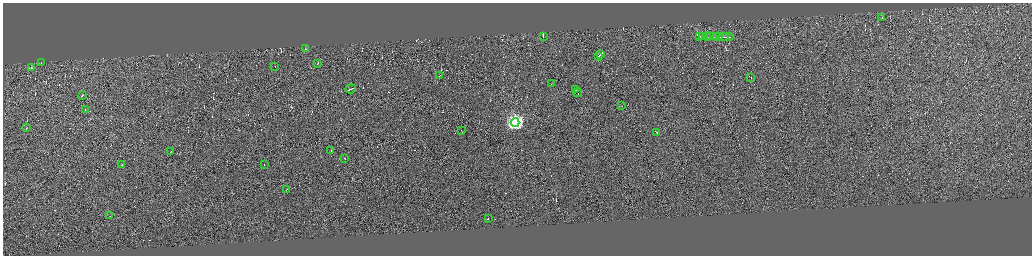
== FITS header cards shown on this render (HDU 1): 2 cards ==
NAXIS1  =                 4117
NAXIS2  =                 1014

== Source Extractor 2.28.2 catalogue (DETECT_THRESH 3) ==
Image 4117 x 1014 px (HDU 1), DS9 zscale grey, zoomed out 1/4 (1 PNG px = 4 x 4 image px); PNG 1034 x 258 px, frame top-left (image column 3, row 1011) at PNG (3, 3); each listed source drawn as its Kron ellipse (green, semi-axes under 4 px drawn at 4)
Background 0.848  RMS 3.8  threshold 11.5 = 3 sigma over >= 5 px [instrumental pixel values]
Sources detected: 474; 436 cannot appear on this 1/4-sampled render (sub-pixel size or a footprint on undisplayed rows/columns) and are neither listed nor drawn; the other 38 listed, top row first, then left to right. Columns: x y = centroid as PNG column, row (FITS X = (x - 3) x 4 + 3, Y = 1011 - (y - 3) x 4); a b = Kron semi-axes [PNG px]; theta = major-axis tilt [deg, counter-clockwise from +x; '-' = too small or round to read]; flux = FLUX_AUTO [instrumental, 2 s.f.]
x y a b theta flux
882 17 2 1 - 53000
543 36 2 1 - 16000
700 36 2 1 - 46000
703 36 4 1 - 36000
707 36 4 1 - 47000
711 37 3 1 - 50000
714 37 2 1 - 36000
717 37 5 1 - 76000
723 37 5 1 - 67000
726 37 7 1 -1 100000
305 49 2 1 - 13000
601 54 4 1 - 32000
598 56 2 1 - 17000
41 63 2 1 - 11000
318 63 2 1 - 11000
275 66 2 1 - 9500
31 68 2 1 - 19000
440 75 2 1 - 18000
751 77 2 1 - 6600
551 84 2 1 - 11000
351 89 5 1 - 52000
576 89 3 1 - 27000
578 92 4 1 - 44000
82 95 3 1 - 18000
621 105 2 1 - 6800
85 109 2 1 - 18000
515 122 4 4 - 660000
26 128 2 1 - 14000
461 131 2 1 - 29000
656 132 3 1 - 34000
331 150 2 1 - 13000
171 151 2 1 - 15000
345 158 2 1 - 17000
122 164 2 1 - 28000
264 164 2 1 - 10000
287 189 2 1 - 23000
110 216 2 1 - 23000
488 218 2 1 - 100000
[436 sub-pixel or undisplayed-footprint detections neither listed nor drawn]